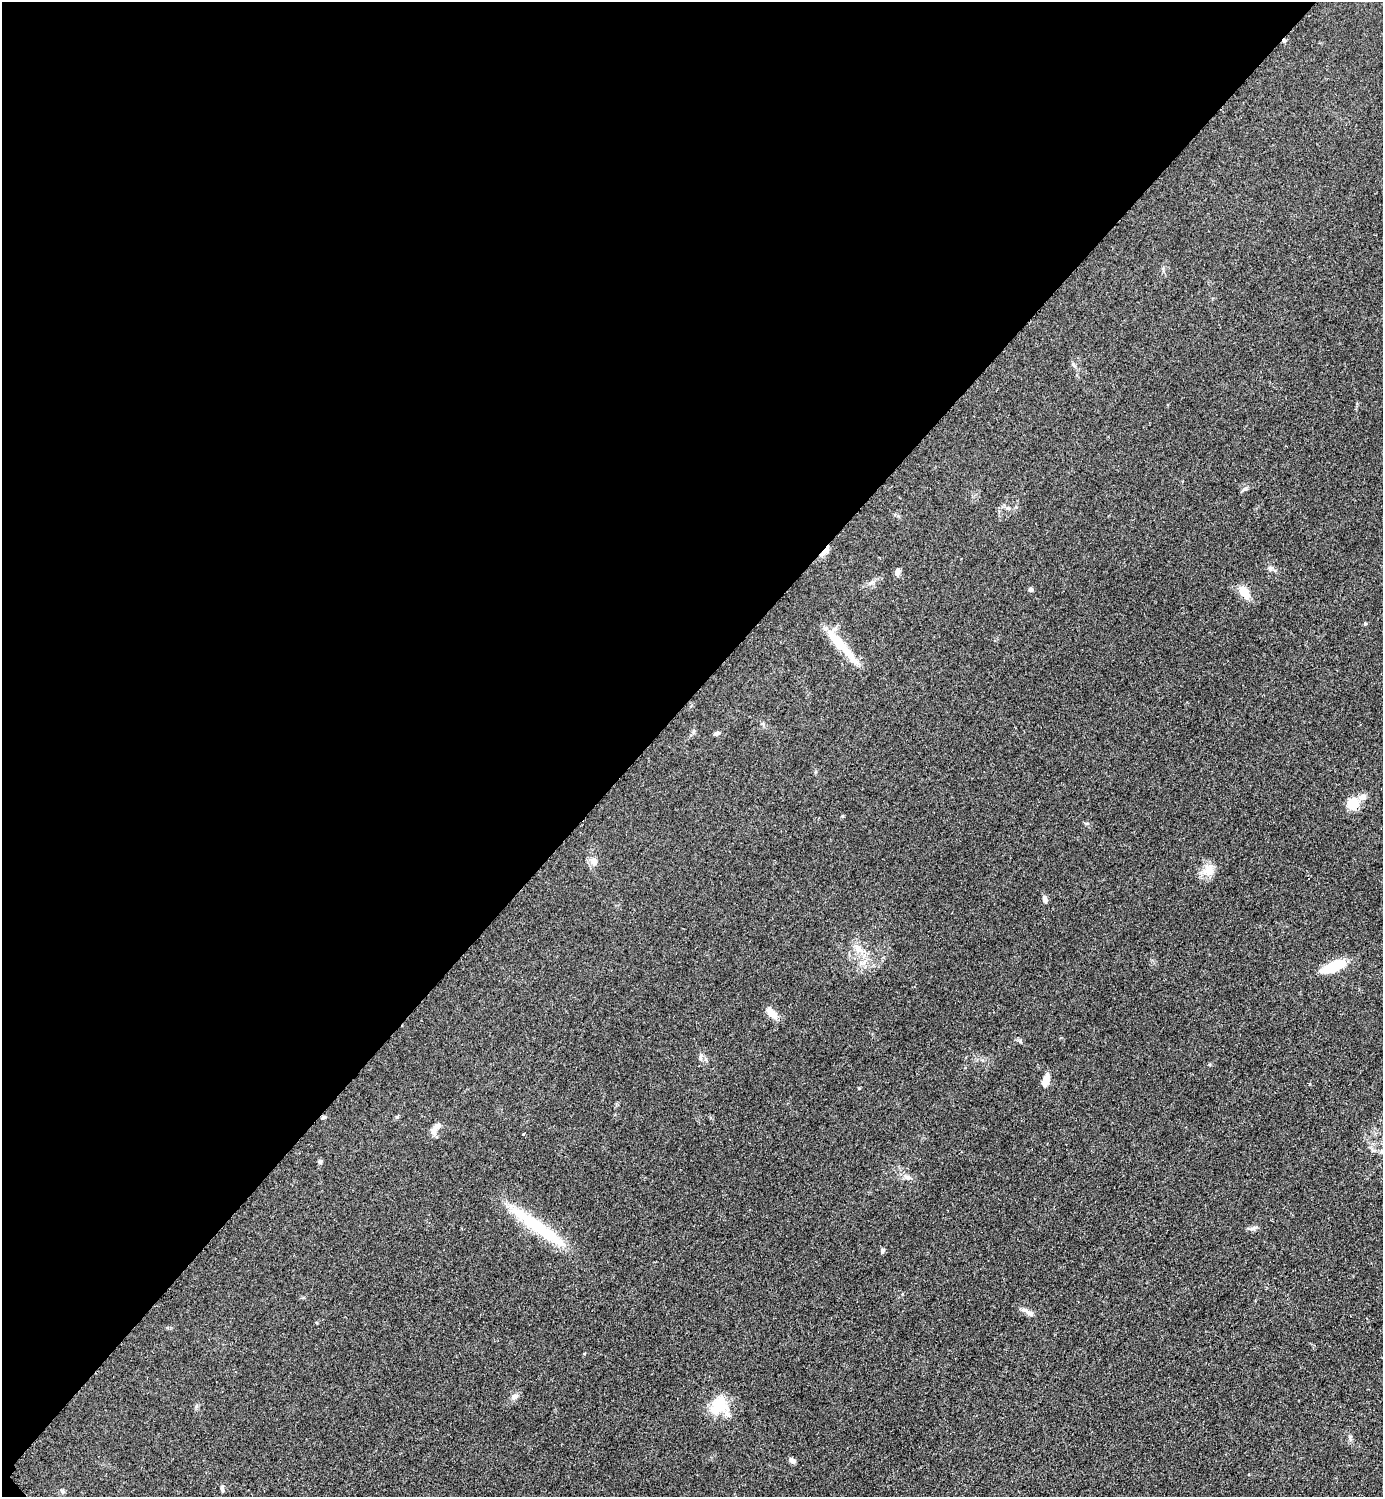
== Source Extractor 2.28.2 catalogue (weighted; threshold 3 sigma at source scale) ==
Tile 5 of 4 x 4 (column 1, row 2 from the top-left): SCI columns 314-1694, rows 2999-4493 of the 6005 x 6005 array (HDU 1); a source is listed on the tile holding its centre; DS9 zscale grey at full resolution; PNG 1385 x 1499 px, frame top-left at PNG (2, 2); no overlay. Shown black and unused: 47% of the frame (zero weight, under 2 of 3 exposures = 1% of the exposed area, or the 3 px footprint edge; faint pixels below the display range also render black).
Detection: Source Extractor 2.28.2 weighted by HDU 2 'WHT'; one run over the whole footprint, this tile lists its part. Background 0.0797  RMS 0.0079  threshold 0.0354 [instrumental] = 3 sigma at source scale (4.5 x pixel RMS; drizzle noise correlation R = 1.50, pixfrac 1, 0.05/0.05 arcsec/px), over >= 5 px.
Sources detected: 42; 2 cosmic-ray / hot-pixel residue — not listed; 2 inside a brighter listed object's ellipse — not listed separately; the other 38 listed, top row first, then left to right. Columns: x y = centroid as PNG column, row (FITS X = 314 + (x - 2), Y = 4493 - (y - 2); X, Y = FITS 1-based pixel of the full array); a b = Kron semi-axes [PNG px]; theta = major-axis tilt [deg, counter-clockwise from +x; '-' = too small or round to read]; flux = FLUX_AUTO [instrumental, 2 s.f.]
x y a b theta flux
1244 489 9 5 27 1.7
1008 508 6 5 - 1.4
825 551 13 6 44 4.9
1271 568 7 7 - 2.4
898 571 9 6 77 2.8
871 583 11 4 32 2.3
1031 589 6 5 - 1.6
1244 592 15 9 -56 12
1365 624 6 4 18 0.79
838 642 57 11 -51 24
762 724 6 4 -18 1.1
693 732 7 4 72 1.4
716 733 7 5 23 1.9
1353 803 13 13 - 15
594 861 12 9 -72 5
1209 870 17 15 84 9.7
1045 899 9 6 -76 2.8
858 949 15 9 -44 8
1334 966 22 9 21 29
772 1013 15 8 -44 8.1
1020 1041 7 4 -46 1.4
700 1056 9 5 85 2.2
1046 1080 14 7 72 7.7
323 1117 9 2 21 0.93
397 1117 6 4 1 0.98
435 1128 19 9 56 5.8
1373 1150 7 5 -29 1.8
320 1161 6 5 - 1.6
907 1177 11 7 -16 3.7
538 1227 84 13 -35 51
1252 1228 10 4 13 2.1
882 1250 6 5 - 1.7
1028 1312 21 6 -30 4.3
514 1397 11 8 30 3.4
719 1406 24 19 47 23
792 1461 7 5 -36 2.8
222 1488 10 4 -87 1.6
62 1491 7 4 -53 1.2
Overlapping masked pixels (flux is a lower limit): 1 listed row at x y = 825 551